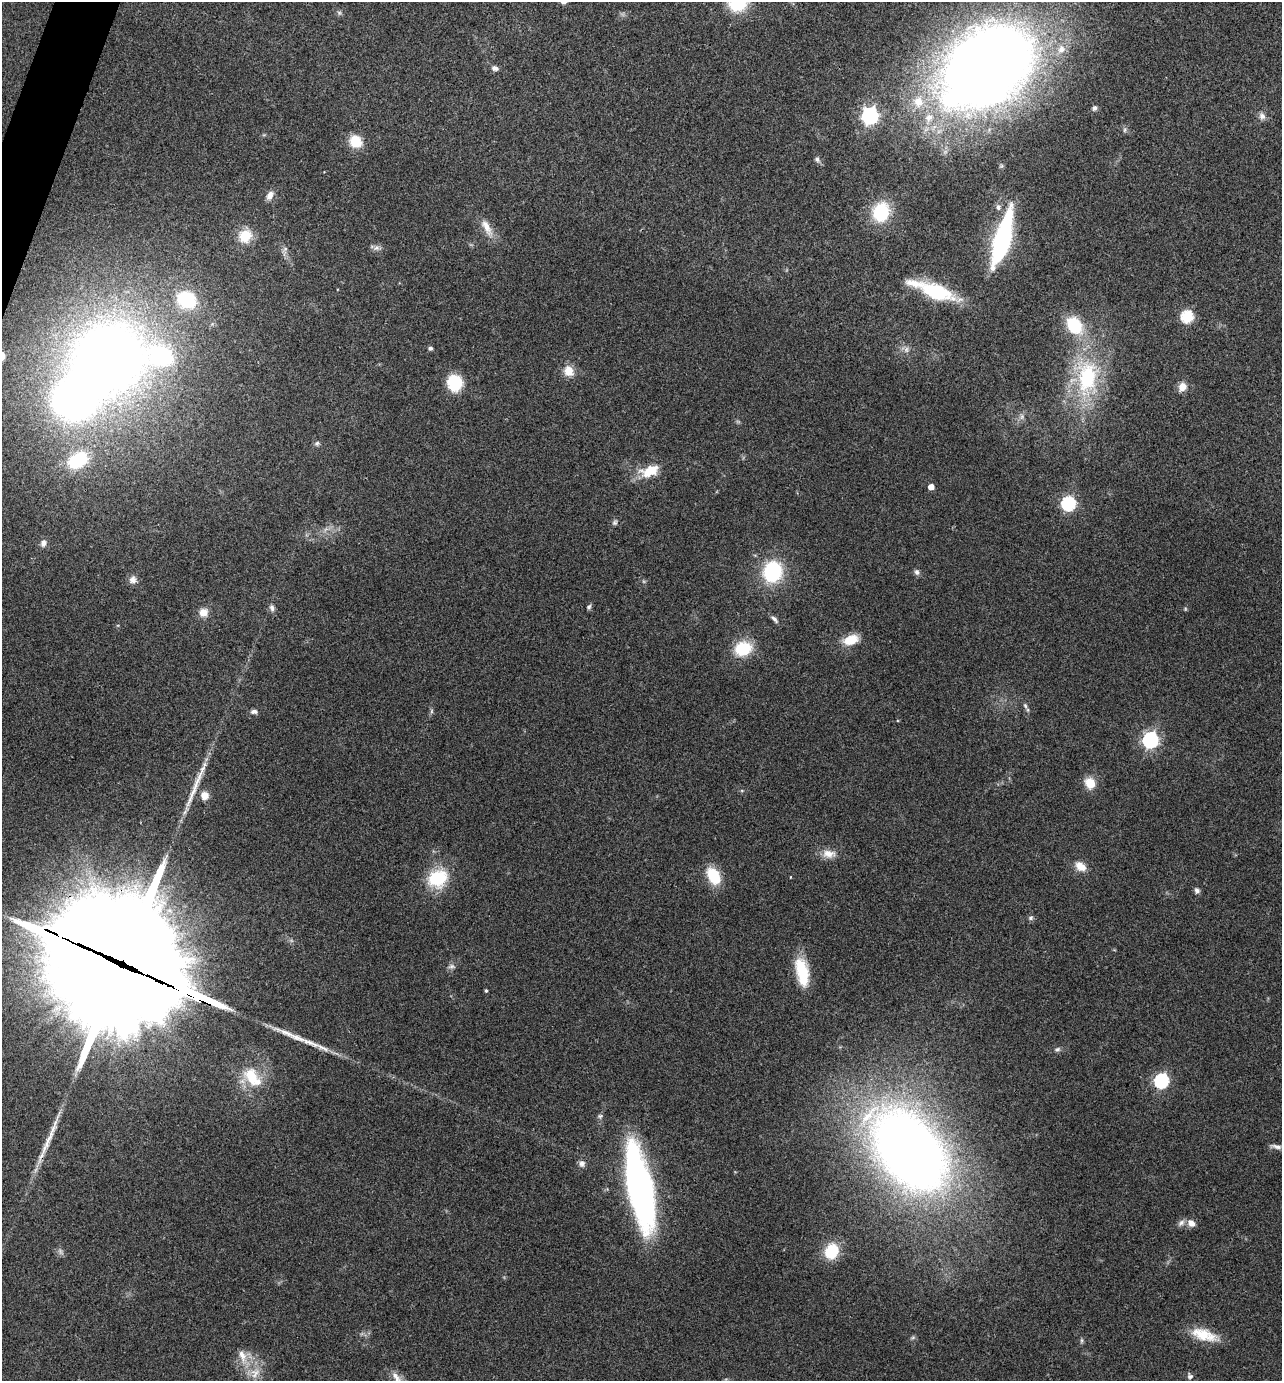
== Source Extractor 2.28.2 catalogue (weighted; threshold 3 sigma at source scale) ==
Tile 11 of 4 x 4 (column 3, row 3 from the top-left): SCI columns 2702-3981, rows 1384-2762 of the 5535 x 5521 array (HDU 1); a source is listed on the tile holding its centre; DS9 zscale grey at full resolution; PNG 1284 x 1383 px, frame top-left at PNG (2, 2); no overlay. Shown black and unused: <1% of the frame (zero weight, under 3 of 4 exposures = <1% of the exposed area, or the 3 px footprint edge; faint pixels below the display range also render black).
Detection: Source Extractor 2.28.2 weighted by HDU 2 'WHT'; one run over the whole footprint, this tile lists its part. Background 0.165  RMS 0.0072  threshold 0.0322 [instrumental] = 3 sigma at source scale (4.5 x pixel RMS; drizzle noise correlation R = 1.50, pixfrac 1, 0.05/0.05 arcsec/px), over >= 5 px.
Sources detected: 97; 2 too faint to see at this stretch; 4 inside a brighter object's white glare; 5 long thin detections or spike segments (spike, bleed or trail) — not listed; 5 inside a brighter listed object's ellipse — not listed separately; the other 81 listed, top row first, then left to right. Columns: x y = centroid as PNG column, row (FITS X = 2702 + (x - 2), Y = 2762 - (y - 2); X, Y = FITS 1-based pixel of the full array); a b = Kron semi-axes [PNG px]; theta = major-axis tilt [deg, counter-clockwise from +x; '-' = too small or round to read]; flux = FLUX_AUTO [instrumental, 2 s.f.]
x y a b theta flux
738 3 21 16 34 34
339 13 7 5 -45 1.5
986 67 102 70 38 900
495 68 9 6 -16 2.6
1095 108 7 6 - 1.8
870 116 7 7 - 230
1262 116 10 8 -66 3.5
1125 130 7 4 89 1.3
356 141 10 9 - 22
817 159 8 6 -48 2
270 195 12 7 64 4.6
998 207 8 7 - 2.7
881 212 16 13 71 42
487 227 27 9 -61 9.3
245 236 16 15 - 16
1002 239 53 14 74 120
376 248 9 6 9 2.6
285 249 10 5 48 1.8
936 292 37 16 -19 49
186 299 25 21 -27 43
1187 316 6 6 - 75
1074 325 18 14 -56 34
430 348 6 5 - 1.4
906 349 9 6 89 2.6
161 355 26 19 -20 73
108 359 52 48 19 830
568 371 12 11 - 9.5
1087 377 56 32 87 79
454 383 15 13 -79 30
1182 387 10 8 54 6.7
317 443 7 6 - 1.7
78 460 16 11 33 48
650 471 22 12 21 18
931 487 5 4 - 6.3
1068 503 6 6 - 130
615 522 7 6 - 1.7
43 543 9 7 81 3.1
772 572 14 13 - 70
917 572 8 6 -71 2.1
133 580 11 9 59 4
589 607 7 5 55 1.4
272 608 9 6 -80 2.3
203 612 11 10 - 6
774 619 12 5 -47 2.4
851 640 18 11 18 13
743 648 17 14 18 29
1025 706 9 5 -69 1.9
254 711 9 6 -1 2.4
431 711 7 4 89 1.2
1150 740 7 6 - 200
1090 783 12 10 -61 11
204 796 7 7 - 8
829 854 19 11 -4 7.9
1080 866 14 9 -36 7.9
714 876 16 10 -59 27
790 877 4 2 - 0.46
437 878 23 19 35 34
1197 890 7 7 - 2
1031 918 7 5 2 1.7
452 966 8 6 1 2.2
118 969 67 34 -31 14000
802 972 32 13 -78 27
486 991 4 3 - 1
1058 1049 7 6 - 1.7
252 1077 31 18 -52 26
1161 1081 7 6 - 130
600 1116 7 7 - 1.6
1276 1146 15 5 -12 3
909 1150 72 45 -51 820
582 1164 9 8 - 3.1
639 1187 71 19 -78 310
1181 1223 11 7 40 2.8
1191 1223 10 8 -35 5.1
831 1251 17 14 64 25
1204 1335 34 13 -17 18
913 1337 7 4 19 1.1
1082 1340 8 4 90 1.2
242 1356 19 10 -70 9.2
255 1373 17 12 53 11
1190 1376 8 7 - 2.1
396 1377 18 8 -56 5.6
Overlapping masked pixels (flux is a lower limit): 1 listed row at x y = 118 969
Isophote crosses this tile's border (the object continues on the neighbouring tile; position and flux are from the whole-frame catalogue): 2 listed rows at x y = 738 3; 396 1377